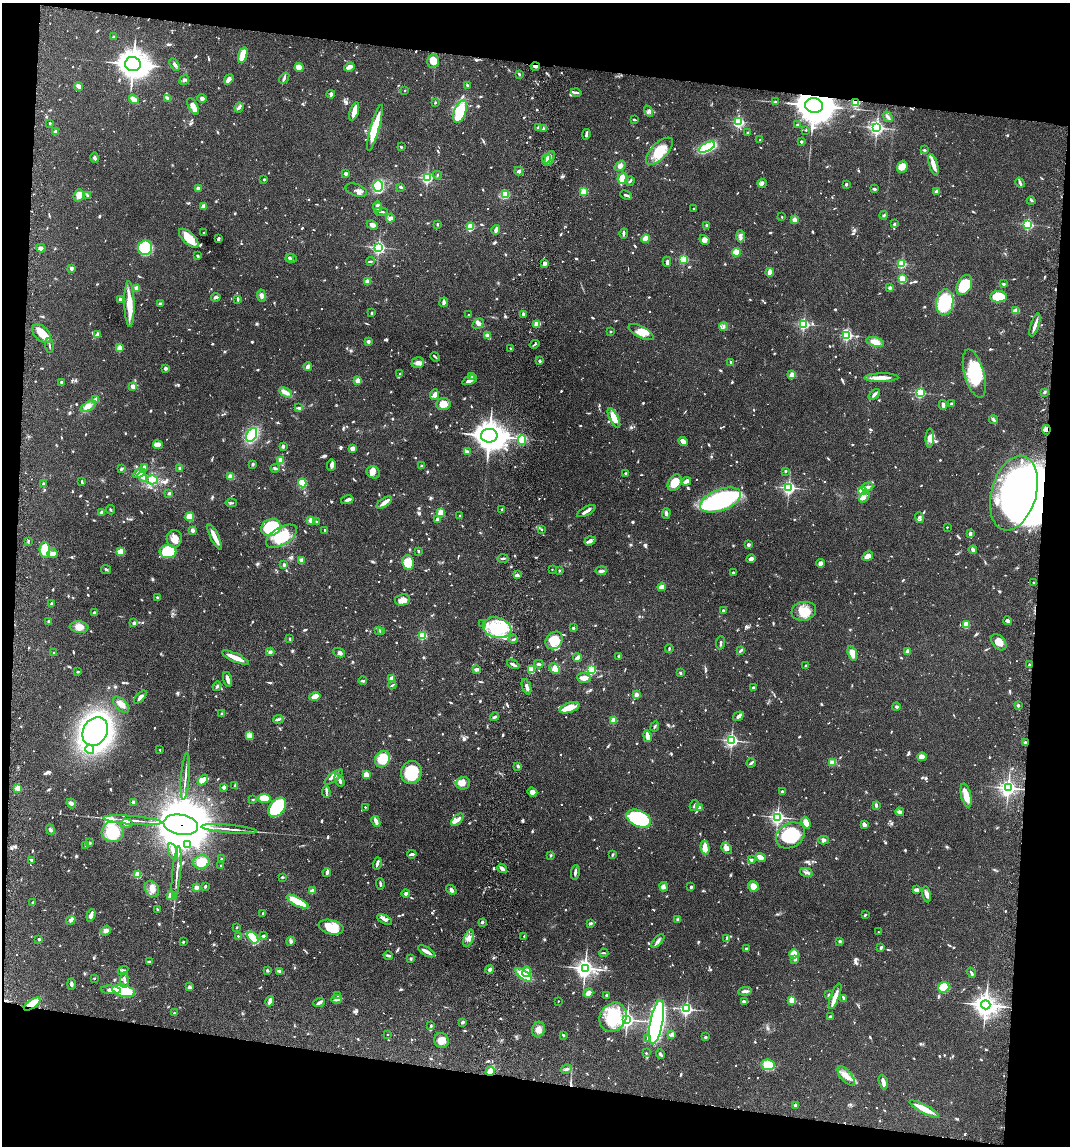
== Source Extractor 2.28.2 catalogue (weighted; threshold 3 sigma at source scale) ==
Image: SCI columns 277-4547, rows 10-4583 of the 4712 x 4595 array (HDU 1 of 3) = the unmasked area's bounding box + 8 px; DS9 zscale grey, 4 x 4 block average (1 PNG px = mean of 4 x 4 image px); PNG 1072 x 1148 px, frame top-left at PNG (2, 3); each listed source drawn as its Kron ellipse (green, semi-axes under 4 px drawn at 4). Shown black and unused: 16% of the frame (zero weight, under 3 of 6 exposures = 3% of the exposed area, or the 3 px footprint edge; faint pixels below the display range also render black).
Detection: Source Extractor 2.28.2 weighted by HDU 2 'WHT'. Background 0.0588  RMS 0.0038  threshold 0.0154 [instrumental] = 3 sigma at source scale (4.09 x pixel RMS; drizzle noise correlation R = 1.36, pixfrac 0.8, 0.05/0.05 arcsec/px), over >= 5 px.
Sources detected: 1459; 12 too faint to see at this stretch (4 x 4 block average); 12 inside a brighter object's white glare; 6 cosmic-ray / hot-pixel residue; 1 long thin detection or spike segment (spike, bleed or trail) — neither listed nor drawn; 38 coinciding with a brighter row at this scale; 86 inside a brighter listed object's ellipse — not listed separately; of the other 1304, all 500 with FLUX_AUTO >= 2.59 (the completeness limit of this list) listed and drawn (804 fainter detections not listed), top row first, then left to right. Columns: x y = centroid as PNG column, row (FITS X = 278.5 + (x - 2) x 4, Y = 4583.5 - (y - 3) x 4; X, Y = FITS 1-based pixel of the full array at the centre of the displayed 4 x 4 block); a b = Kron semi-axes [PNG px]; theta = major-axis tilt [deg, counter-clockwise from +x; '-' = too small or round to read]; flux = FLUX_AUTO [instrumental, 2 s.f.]
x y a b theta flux
113 37 2 2 - 11
243 55 8 4 75 61
433 61 7 5 74 29
133 64 8 7 - 2500
174 64 7 3 -60 6.1
535 66 4 2 - 5.2
349 67 5 3 - 13
299 68 4 4 - 18
519 74 3 2 - 3
284 78 6 2 53 3.8
229 79 6 3 53 11
184 80 5 3 - 3.8
467 85 3 2 - 5.3
79 86 5 3 - 11
405 90 2 2 - 3.2
576 92 5 2 - 4.3
331 94 4 2 - 5.7
202 98 4 4 - 5.7
134 99 5 3 - 20
168 99 3 2 - 8
435 102 2 2 - 3.3
775 102 2 2 - 5.7
855 103 4 3 - 18
814 105 9 7 -7 4700
193 106 9 4 -63 17
239 107 5 3 - 4.8
649 111 6 3 -59 4.6
354 112 9 3 72 22
460 112 12 6 70 100
888 117 6 2 -53 3.9
634 120 4 2 - 2.6
738 122 2 2 - 350
50 123 2 2 - 6.3
797 125 3 2 - 2.6
375 128 24 4 74 97
538 128 3 2 - 6.6
544 128 4 2 - 2.7
877 128 3 2 - 490
806 130 2 2 - 3.5
56 132 2 2 - 27
747 132 2 2 - 5.1
586 134 5 2 - 6.6
760 140 3 2 - 2.8
801 142 2 2 - 12
401 147 2 2 - 3.5
707 147 9 4 25 170
924 150 3 2 - 3
659 151 17 8 46 51
94 158 5 2 - 5.3
550 158 8 3 66 6.9
546 159 5 3 - 5.7
933 165 11 3 -74 20
620 166 6 4 34 9.4
902 167 6 5 - 19
519 171 4 3 - 6.4
346 173 3 3 - 4.3
437 175 4 2 - 2.8
427 178 2 2 - 360
622 178 5 4 - 21
264 180 2 2 - 6.1
630 181 5 2 - 3.7
762 183 4 3 - 5
1020 183 5 2 - 4.9
846 184 3 2 - 3.2
378 186 6 4 87 120
401 187 2 2 - 3.4
198 188 2 2 - 25
874 189 3 2 - 4.4
356 190 11 6 -20 8.2
584 192 2 2 - 110
936 192 2 2 - 8.6
505 194 3 2 - 53
79 195 6 5 - 15
626 195 6 2 -23 5
88 196 4 2 - 2.7
1031 201 4 2 - 2.8
204 206 2 2 - 38
378 207 6 3 -89 7.8
694 208 2 2 - 3.9
381 212 7 2 -6 4
884 215 4 2 - 3.1
782 217 2 2 - 4.8
390 218 4 3 - 5.9
794 220 2 2 - 57
437 224 3 2 - 2.9
895 224 2 2 - 7.3
1028 224 2 2 - 310
372 225 6 3 -24 8.2
707 225 2 2 - 3
471 227 2 2 - 120
496 230 5 2 - 7.6
203 232 2 2 - 4.4
624 233 5 3 - 3.7
740 236 6 3 -88 6.3
189 238 12 5 -44 41
218 239 4 2 - 4.1
646 239 4 4 - 17
704 240 5 4 - 11
379 247 3 2 - 430
41 248 5 3 - 5.6
145 248 7 7 - 150
736 252 4 4 - 33
198 256 3 2 - 3.3
289 257 2 2 - 4
291 258 5 2 - 3.8
683 259 2 2 - 210
370 261 4 2 - 3.1
667 262 5 2 - 7
545 263 3 3 - 7.4
902 264 2 2 - 190
71 268 3 2 - 5.3
770 272 4 2 - 17
902 279 2 2 - 140
367 281 2 2 - 42
1003 284 3 2 - 3.4
964 285 10 7 62 69
137 288 2 2 - 53
890 288 2 2 - 21
261 295 6 4 -81 7.2
216 297 5 3 - 5.3
998 297 8 5 1 66
120 299 2 2 - 27
238 299 3 2 - 5.9
444 302 4 3 - 6.9
945 302 13 8 83 130
161 303 3 2 - 3.6
129 304 23 5 -88 43
1016 311 4 3 - 20
371 313 3 2 - 3.2
523 314 3 2 - 4.1
469 315 2 2 - 3.8
478 324 6 4 31 6.8
536 324 3 3 - 8.2
804 324 2 2 - 370
1035 325 12 2 72 15
724 326 4 2 - 3.2
611 332 2 2 - 3
641 332 14 5 -28 21
42 334 11 6 -45 33
98 334 4 3 - 6.9
487 335 4 3 - 4.6
847 335 2 2 - 340
368 341 2 2 - 5.7
875 342 9 4 -14 18
534 344 5 2 - 3.4
49 345 7 2 -87 3.4
120 348 2 2 - 82
511 349 3 2 - 2.7
435 357 5 2 - 3.5
540 361 2 2 - 14
731 362 2 2 - 5
418 363 6 5 - 9.3
308 366 4 4 - 6.4
165 368 2 2 - 24
400 374 2 2 - 4.9
974 374 25 10 -74 89
792 375 2 2 - 77
471 376 2 2 - 3.4
881 378 17 3 1 26
470 380 8 3 23 10
358 381 2 2 - 68
61 382 3 2 - 3.1
133 387 3 2 - 11
286 392 7 3 -29 12
1044 392 3 2 - 3.3
920 393 2 2 - 270
434 394 5 3 - 9.3
874 394 6 3 42 5.4
95 399 4 3 - 3.8
443 404 7 6 - 21
951 404 2 2 - 4.7
943 405 5 3 - 8.3
88 406 8 3 28 9.6
298 408 2 2 - 2.6
614 418 11 3 -63 34
993 419 4 2 - 3.5
1046 430 5 2 - 3.7
252 435 7 5 63 120
489 436 8 7 - 2400
930 438 9 4 87 12
522 440 5 4 - 43
683 441 5 3 - 16
158 445 5 3 - 5.9
283 446 3 2 - 5.3
352 448 3 2 - 17
467 451 3 2 - 6.9
281 460 4 3 - 14
253 464 3 2 - 3.4
331 465 6 4 87 6.6
421 466 2 2 - 2.8
145 467 3 2 - 7
180 468 3 2 - 2.6
275 468 4 3 - 3.6
121 469 3 2 - 3.7
785 471 2 2 - 7.9
373 472 7 6 - 22
139 473 7 4 27 12
626 473 2 2 - 3.9
231 476 3 3 - 13
142 477 5 4 - 9.8
152 480 5 4 - 24
686 481 5 3 - 10
82 482 4 2 - 3.3
302 483 4 3 - 82
675 483 9 6 55 33
43 484 3 2 - 3.3
868 487 6 3 19 6.2
789 488 3 2 - 430
863 491 4 4 - 37
169 493 4 2 - 4.6
1014 493 38 22 74 770
864 497 6 3 51 6.1
347 500 6 3 13 4.8
720 500 21 10 21 390
231 503 6 2 -6 2.6
384 503 9 3 34 15
502 509 2 2 - 4.4
110 510 4 2 - 2.6
586 511 10 2 26 8.7
102 512 3 2 - 9.4
441 513 2 2 - 110
666 513 5 3 - 5.6
460 516 2 2 - 4.5
190 517 4 4 - 29
920 518 5 3 - 5.9
437 519 2 2 - 19
311 520 2 2 - 56
316 522 2 2 - 3.8
271 527 10 8 25 170
947 527 2 2 - 3.1
542 529 2 2 - 2.6
192 530 2 2 - 36
325 530 3 2 - 3
970 534 2 2 - 15
281 536 17 9 30 71
215 537 14 3 -64 26
174 539 9 7 88 20
28 541 3 2 - 2.8
590 541 5 4 - 7.6
748 545 2 2 - 19
45 550 8 5 -88 75
973 550 4 2 - 12
168 551 8 6 -2 83
418 551 3 2 - 3.4
121 552 3 3 - 41
52 554 5 3 - 15
868 556 6 4 29 18
503 558 5 2 - 4.3
751 559 4 4 - 8.8
302 560 3 2 - 13
408 562 7 6 - 31
820 563 4 3 - 9.2
284 565 3 3 - 3.9
106 570 5 2 - 2.7
552 570 2 2 - 3
559 570 2 2 - 6.3
601 571 5 3 - 4.6
733 573 3 2 - 3.2
517 575 3 2 - 4.2
1033 582 2 2 - 3
662 587 4 3 - 19
157 597 3 2 - 3.7
402 600 7 5 11 16
51 604 2 2 - 16
723 610 2 2 - 4.2
804 611 12 9 13 41
94 613 2 2 - 18
49 621 3 2 - 5.2
1008 621 4 2 - 8
134 623 2 2 - 19
483 623 3 2 - 2.8
966 625 4 4 - 20
79 627 9 6 -6 19
497 628 14 10 -15 74
573 628 2 2 - 3.1
379 630 3 3 - 3.7
381 632 4 2 - 2.8
423 635 2 2 - 190
290 639 3 2 - 2.8
513 639 4 2 - 2.8
554 640 9 7 49 52
999 642 9 6 -50 16
721 643 6 2 85 3.7
669 649 4 2 - 4
741 650 3 2 - 4.4
270 652 4 3 - 4.7
339 652 6 4 -25 5.9
907 652 3 2 - 14
54 653 2 2 - 5.1
852 653 7 3 -72 27
619 656 4 2 - 3.2
236 658 14 3 -24 33
577 658 4 2 - 9.6
513 664 6 2 -27 8
539 664 5 2 - 3.7
1029 665 2 2 - 3.4
806 666 2 2 - 12
476 669 4 3 - 6.7
555 669 6 3 -44 19
531 670 4 3 - 42
591 670 2 2 - 270
78 672 2 2 - 3
680 673 3 2 - 3.8
392 678 2 2 - 44
584 678 7 5 -3 14
227 679 7 2 -75 13
363 681 4 2 - 4.3
392 685 4 2 - 2.6
217 686 4 2 - 2.8
527 687 8 3 -70 9.3
753 687 2 2 - 2.6
636 695 2 2 - 37
315 696 6 3 13 23
140 697 8 3 46 8.3
121 705 10 5 -45 13
1018 705 2 2 - 13
896 707 4 3 - 2.6
570 708 10 5 18 32
221 714 2 2 - 11
738 716 6 3 35 9.2
495 717 4 2 - 3.7
278 719 5 3 - 3.8
613 720 2 2 - 78
655 726 5 2 - 3.1
95 731 15 12 61 890
249 735 4 4 - 17
647 736 6 2 -79 19
731 740 2 2 - 500
1025 742 2 2 - 3
90 749 5 3 - 6.8
160 750 2 2 - 5.1
922 757 4 3 - 16
382 759 8 7 - 45
832 762 4 3 - 9.8
751 763 5 2 - 5.6
518 766 2 2 - 18
411 773 11 10 - 75
366 775 4 3 - 17
185 777 23 2 85 10
334 777 11 4 36 9.5
203 780 6 4 47 15
339 780 7 3 -64 7.8
463 783 7 6 - 13
235 785 4 2 - 2.6
224 787 2 2 - 25
18 788 2 2 - 79
1008 788 3 3 - 700
326 792 6 2 -86 4.3
532 792 5 3 - 13
782 792 3 3 - 3.3
966 796 12 5 -77 30
264 798 6 4 -5 58
252 800 2 2 - 3
71 803 5 4 - 5.6
133 803 2 2 - 28
694 805 6 3 65 4.5
876 805 3 2 - 5.6
277 807 11 7 52 190
365 807 2 2 - 3.5
700 808 3 2 - 13
900 812 4 3 - 8.8
777 817 3 3 - 510
639 819 13 8 -23 170
132 820 29 2 -5 13
457 820 8 4 42 9.5
376 821 5 2 - 14
127 823 6 3 -6 6.4
806 823 6 4 -68 17
181 825 17 10 -9 19000
864 825 4 3 - 9
50 829 5 3 - 4.5
229 829 28 2 -5 14
113 832 11 10 - 82
790 835 15 12 31 130
824 840 5 4 - 6.6
90 843 3 2 - 3.6
86 845 3 2 - 6.1
188 845 2 2 - 6.8
705 848 7 3 -76 15
727 848 6 4 -44 10
173 852 9 2 -74 7.9
412 854 5 2 - 4.9
551 855 2 2 - 5.2
613 855 3 2 - 3.2
760 857 5 3 - 13
222 859 2 2 - 9.3
32 860 4 2 - 3.6
751 860 4 3 - 3.4
201 862 8 6 14 39
377 863 6 2 73 7
221 866 2 2 - 6.5
502 868 5 3 - 9.7
327 872 4 3 - 6.2
806 872 6 3 -11 5.5
177 873 27 2 85 12
575 873 7 2 83 5.4
137 875 2 2 - 120
282 877 2 2 - 2.8
380 884 6 2 -83 3.5
205 886 3 2 - 3.5
753 886 6 5 - 20
196 887 2 2 - 41
664 887 5 3 - 6.4
691 887 3 2 - 4.5
152 889 8 6 -60 17
451 890 5 4 - 5.5
916 890 4 3 - 9.6
312 891 2 2 - 43
406 893 4 3 - 4.4
927 894 8 4 -78 8.8
171 895 4 3 - 18
298 902 12 4 -28 59
33 903 3 2 - 3
158 909 3 2 - 3.3
263 913 2 2 - 6
91 915 6 3 72 14
865 915 3 2 - 3.2
384 919 8 2 -28 7.8
678 919 2 2 - 15
71 920 5 3 - 5.4
482 922 2 2 - 14
591 923 3 2 - 4.5
237 927 2 2 - 2.9
331 927 13 7 -13 53
106 931 5 4 - 8.5
878 932 2 2 - 3
238 936 2 2 - 5.5
263 936 3 2 - 3.8
524 936 2 2 - 2.8
253 937 7 3 -52 92
469 938 9 4 69 12
727 938 4 2 - 6.5
39 939 2 2 - 5.7
291 941 5 3 - 4.2
658 941 8 3 45 7
840 941 2 2 - 4
183 942 2 2 - 3.1
881 947 3 2 - 5
746 948 2 2 - 3.9
426 951 9 2 -30 18
604 953 5 2 - 3.2
794 954 4 4 - 32
388 956 5 2 - 5.7
411 959 2 2 - 4.1
795 959 2 2 - 17
149 961 4 2 - 3.6
585 968 4 3 - 970
489 969 4 2 - 5.9
123 970 5 2 - 2.9
267 970 4 2 - 2.9
280 971 4 2 - 8.1
527 972 5 4 - 29
971 973 5 2 - 4
523 975 10 4 -37 38
94 978 2 2 - 2.6
124 980 8 2 -90 5.8
71 984 6 3 90 5.2
189 987 3 2 - 8.7
944 987 6 5 - 61
111 990 10 2 -5 17
124 991 11 5 -13 150
745 991 7 2 8 7
588 993 5 2 - 15
338 995 2 2 - 2.6
606 995 2 2 - 8.7
829 995 3 3 - 3
835 996 13 3 69 21
844 998 4 2 - 2.8
337 999 5 3 - 7.2
792 1000 3 3 - 32
270 1001 5 2 - 12
558 1001 2 2 - 3.1
744 1001 4 3 - 4.3
319 1002 6 3 21 5.2
32 1004 10 4 34 44
986 1005 4 4 - 1700
686 1009 2 2 - 530
174 1013 2 2 - 4.6
613 1017 15 13 57 100
830 1017 2 2 - 15
627 1020 3 3 - 750
462 1022 2 2 - 9.1
657 1022 22 6 79 640
431 1026 3 2 - 2.9
538 1029 8 6 72 13
388 1034 2 2 - 3.5
563 1035 2 2 - 4.4
671 1035 3 2 - 2.6
705 1037 2 2 - 12
648 1038 3 2 - 3.8
441 1040 7 7 - 19
646 1053 2 2 - 4.3
660 1054 5 2 - 3.7
768 1065 7 5 -10 51
566 1069 5 2 - 5.6
490 1071 5 2 - 39
846 1076 11 5 -51 18
883 1082 7 2 -74 15
795 1105 2 2 - 17
924 1109 16 3 -27 41
Overlapping masked pixels (flux is a lower limit): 7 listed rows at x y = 535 66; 855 103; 814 105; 1046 430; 181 825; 32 1004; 490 1071
Diffuse or blended objects may show on this block-average render without a row.